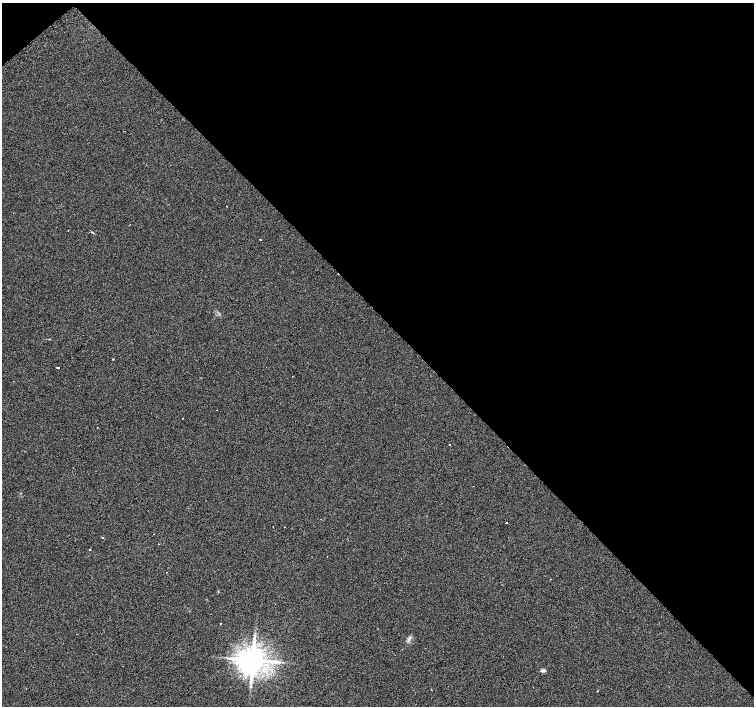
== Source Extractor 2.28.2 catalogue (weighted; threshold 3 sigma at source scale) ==
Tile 3 of 4 x 4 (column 3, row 1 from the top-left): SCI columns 3008-4510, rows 4397-5804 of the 6070 x 6041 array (HDU 1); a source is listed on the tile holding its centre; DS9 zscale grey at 2 x 2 block average (1 PNG px = mean of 2 x 2 image px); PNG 756 x 708 px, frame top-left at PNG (2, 3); no overlay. Shown black and unused: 45% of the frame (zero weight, under 2 of 3 exposures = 3% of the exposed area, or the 3 px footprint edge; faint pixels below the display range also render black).
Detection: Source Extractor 2.28.2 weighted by HDU 2 'WHT'; one run over the whole footprint, this tile lists its part. Background 0.0238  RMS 0.013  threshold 0.0577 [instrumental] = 3 sigma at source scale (4.5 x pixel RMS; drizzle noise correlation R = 1.50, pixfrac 1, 0.0396/0.0396 arcsec/px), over >= 5 px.
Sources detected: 26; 11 cosmic-ray / hot-pixel residue — not listed; the other 15 listed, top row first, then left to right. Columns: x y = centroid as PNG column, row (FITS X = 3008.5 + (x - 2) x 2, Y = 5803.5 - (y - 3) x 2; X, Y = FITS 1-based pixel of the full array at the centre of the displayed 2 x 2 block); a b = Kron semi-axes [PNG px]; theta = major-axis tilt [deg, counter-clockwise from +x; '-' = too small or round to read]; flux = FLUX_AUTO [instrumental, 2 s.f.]
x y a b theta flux
92 232 3 2 - 2
260 239 2 2 - 5
113 359 2 2 - 26
56 367 2 2 - 6.2
58 368 2 2 - 15
183 418 2 2 - 1.8
449 445 2 2 - 1.9
506 522 2 2 - 67
103 538 2 2 - 3
90 549 2 2 - 62
220 623 2 2 - 12
410 637 3 2 - 2.7
253 660 6 6 - 5000
278 662 7 3 -6 9.6
543 670 6 4 12 7.9
Diffuse or blended objects may show on this block-average render without a row.